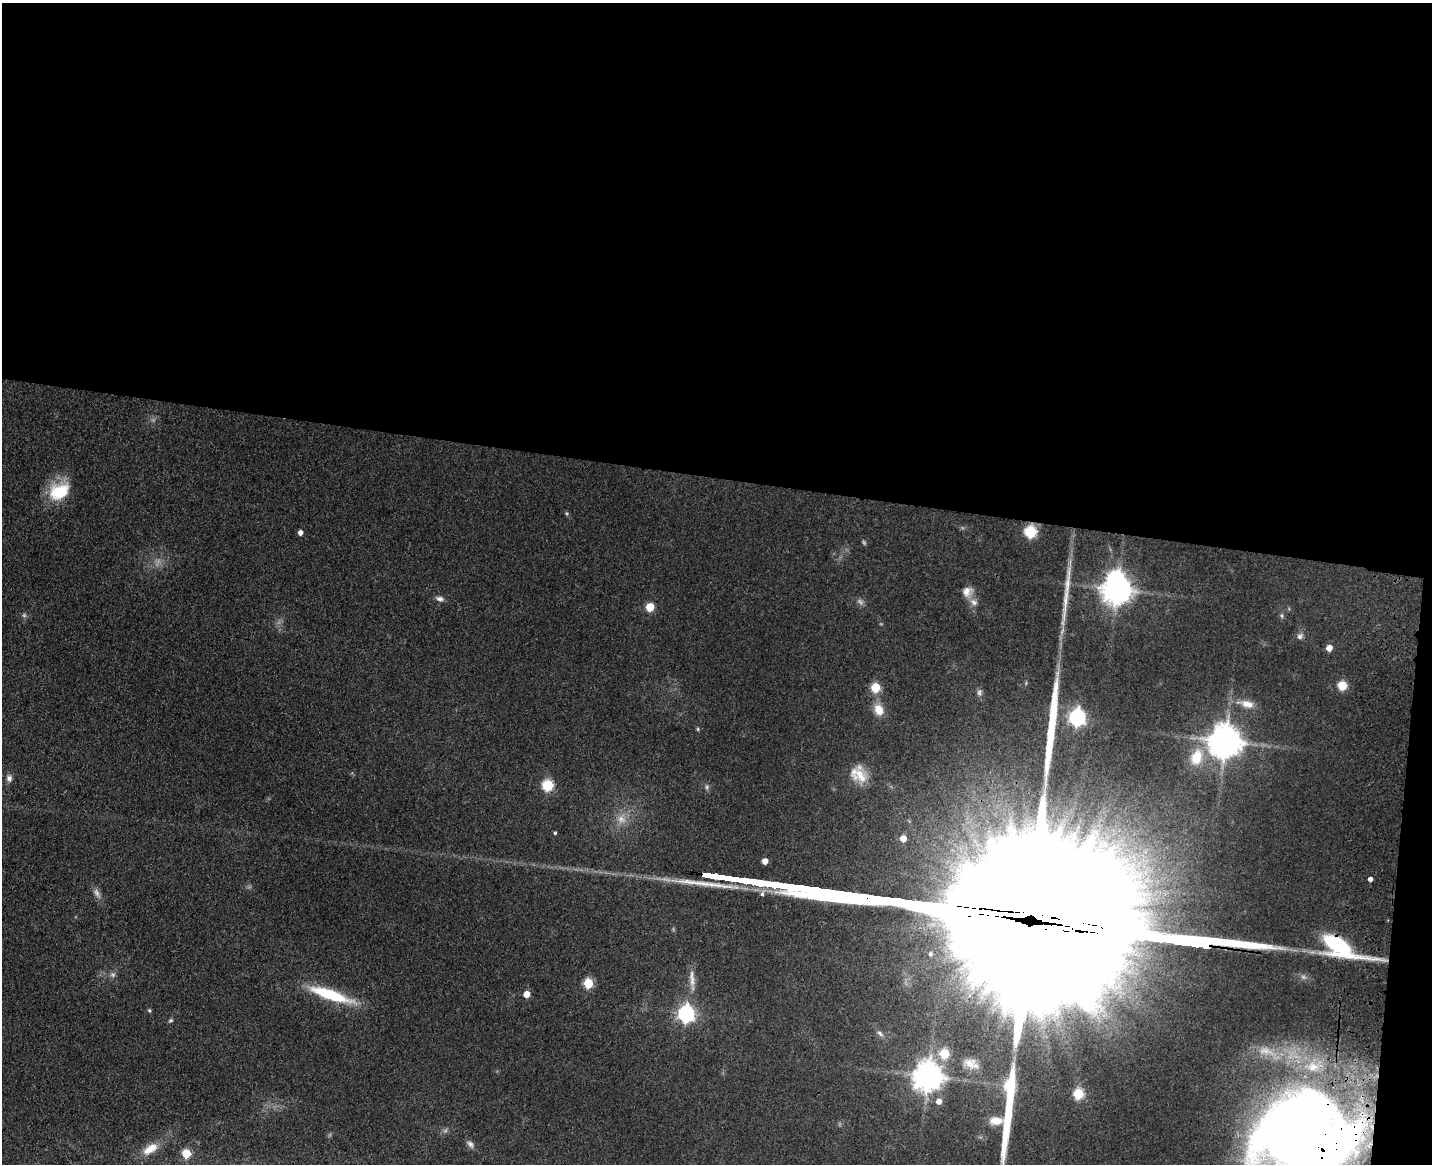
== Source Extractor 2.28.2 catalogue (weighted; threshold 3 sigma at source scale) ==
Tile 3 of 3 x 4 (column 3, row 1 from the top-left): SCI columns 3194-4623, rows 3506-4667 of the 4844 x 4684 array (HDU 1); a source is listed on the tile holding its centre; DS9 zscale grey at full resolution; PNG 1434 x 1166 px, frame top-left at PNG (2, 3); no overlay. Shown black and unused: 42% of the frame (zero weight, under 3 of 4 exposures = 6% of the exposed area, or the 3 px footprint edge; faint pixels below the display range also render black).
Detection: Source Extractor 2.28.2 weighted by HDU 2 'WHT'; one run over the whole footprint, this tile lists its part. Background 0.0658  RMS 0.0061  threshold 0.0276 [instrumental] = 3 sigma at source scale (4.5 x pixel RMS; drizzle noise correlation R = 1.50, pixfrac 1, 0.05/0.05 arcsec/px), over >= 5 px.
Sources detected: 66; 7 too faint to see at this stretch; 1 inside a brighter object's white glare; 4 long thin detections or spike segments (spike, bleed or trail) — not listed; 1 inside a brighter listed object's ellipse — not listed separately; the other 53 listed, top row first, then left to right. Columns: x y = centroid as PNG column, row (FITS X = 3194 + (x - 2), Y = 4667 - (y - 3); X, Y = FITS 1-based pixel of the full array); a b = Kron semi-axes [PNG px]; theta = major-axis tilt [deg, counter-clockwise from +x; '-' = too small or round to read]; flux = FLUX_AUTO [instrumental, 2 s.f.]
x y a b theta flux
59 491 25 18 28 28
566 513 6 4 -71 0.87
1030 532 6 6 - 73
300 533 5 4 - 3.1
1117 589 9 8 - 1000
967 591 13 12 - 6.5
440 599 10 6 -18 2.8
650 607 5 5 - 22
1282 616 7 5 72 1.3
1300 636 9 7 45 2.5
1329 648 5 5 - 6.2
1342 685 5 5 - 32
875 687 6 5 - 28
979 692 9 6 89 2
1247 704 24 10 -13 9.1
879 710 15 11 -65 9
1077 717 7 7 - 220
698 729 6 4 -89 0.79
1226 741 10 9 - 1400
1196 757 22 15 69 18
859 774 24 19 -50 15
9 778 10 8 -90 2.8
548 785 6 6 - 61
707 787 8 5 -84 1.6
621 819 15 13 89 8.3
555 833 4 3 - 0.89
903 838 6 5 - 7.2
765 861 5 5 - 5.2
1370 879 4 4 - 2.6
757 882 26 3 -7 4600
97 893 16 7 -64 3.6
1339 946 38 14 -26 75
931 954 6 5 - 2
113 975 7 7 - 2.1
692 980 34 7 -87 7.9
588 983 6 5 - 35
526 994 6 5 - 7.3
330 995 48 10 -19 40
149 1010 5 4 - 1
686 1014 8 7 - 170
171 1020 6 5 - 1.1
880 1033 10 5 -39 1.9
944 1053 6 5 - 33
970 1064 20 15 -14 9.9
1312 1067 21 16 -6 16
928 1076 9 9 - 1100
1078 1094 6 5 - 45
939 1101 6 6 - 4.2
996 1121 14 9 1 8
1303 1134 90 68 -8 810
470 1144 12 7 -42 2.7
150 1149 22 11 32 9.9
186 1153 5 5 - 24
Overlapping masked pixels (flux is a lower limit): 3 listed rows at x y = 1030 532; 1339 946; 1303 1134
Isophote crosses this tile's border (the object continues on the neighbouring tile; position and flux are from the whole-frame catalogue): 1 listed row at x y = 1303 1134